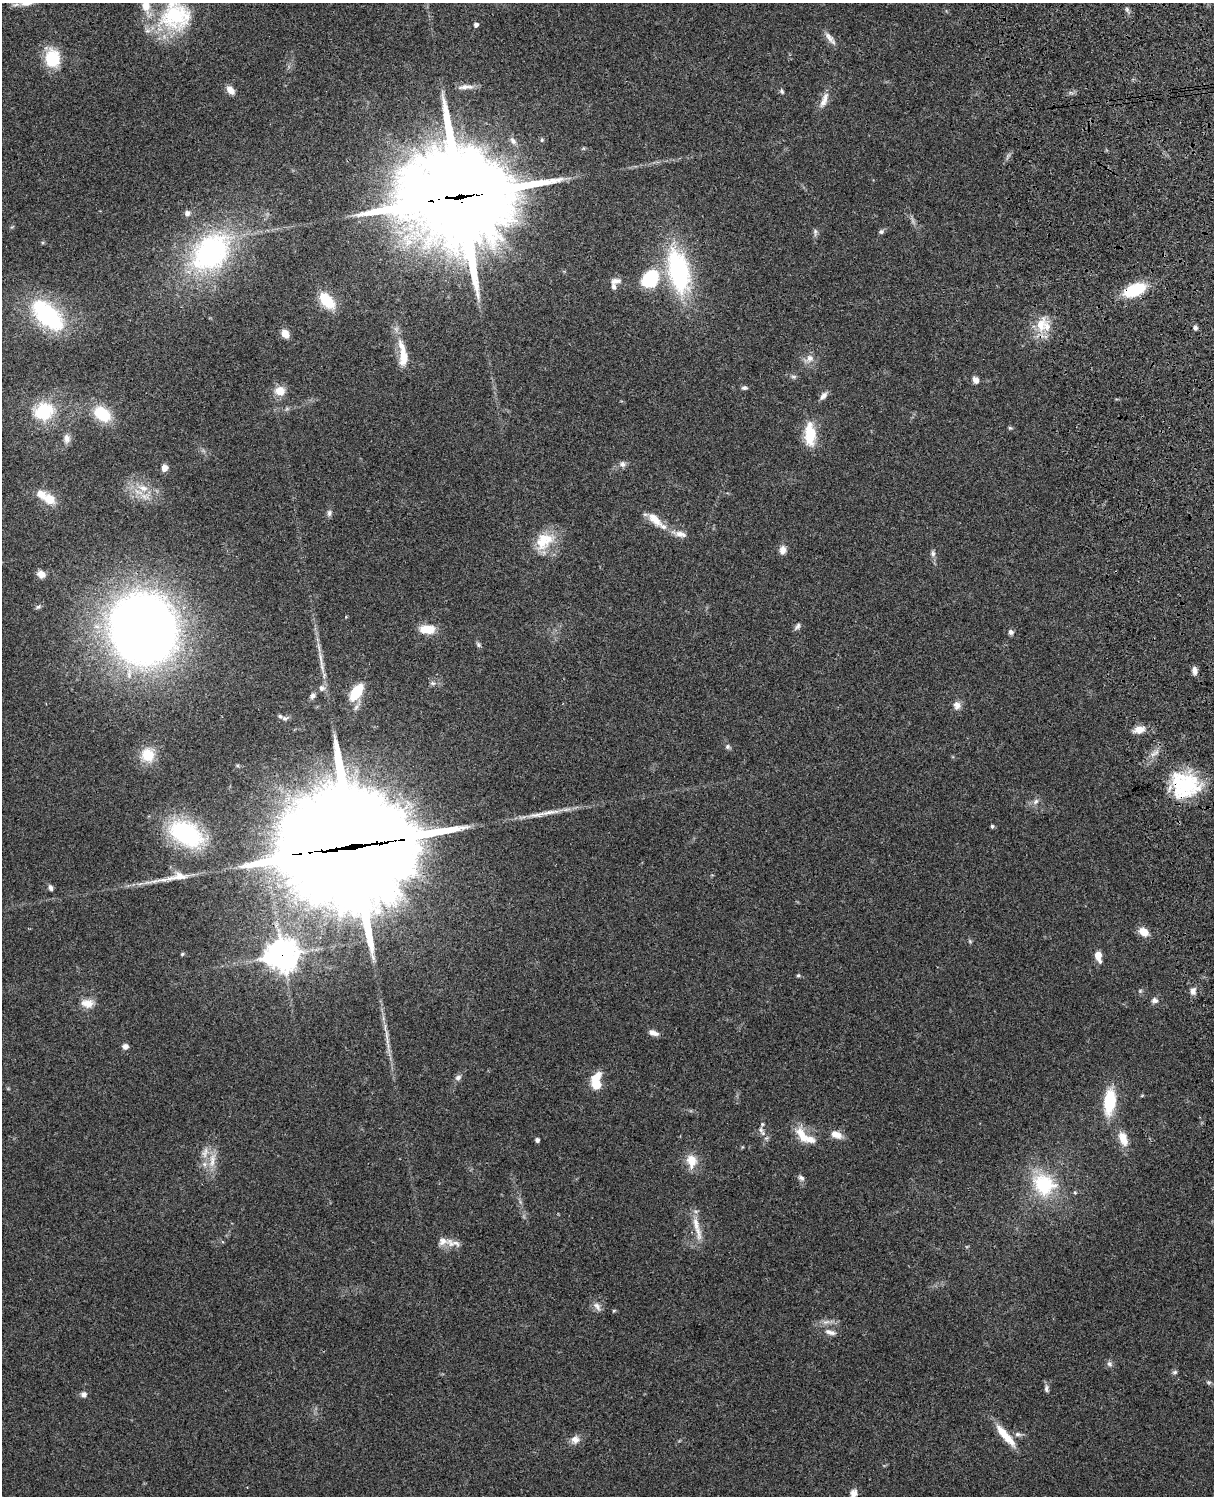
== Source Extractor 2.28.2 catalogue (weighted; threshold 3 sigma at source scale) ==
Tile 6 of 4 x 3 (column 2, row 2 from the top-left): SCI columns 1331-2542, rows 1659-3152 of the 5085 x 4924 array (HDU 1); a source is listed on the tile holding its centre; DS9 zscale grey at full resolution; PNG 1216 x 1498 px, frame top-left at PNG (2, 3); no overlay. Shown black and unused: <1% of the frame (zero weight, under 3 of 4 exposures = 6% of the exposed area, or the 3 px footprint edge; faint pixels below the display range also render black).
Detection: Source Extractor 2.28.2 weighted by HDU 2 'WHT'; one run over the whole footprint, this tile lists its part. Background 0.104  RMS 0.0065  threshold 0.0294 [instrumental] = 3 sigma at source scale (4.5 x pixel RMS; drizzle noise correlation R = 1.50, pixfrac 1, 0.05/0.05 arcsec/px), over >= 5 px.
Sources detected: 128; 1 inside a brighter object's white glare — not listed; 13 inside a brighter listed object's ellipse — not listed separately; the other 114 listed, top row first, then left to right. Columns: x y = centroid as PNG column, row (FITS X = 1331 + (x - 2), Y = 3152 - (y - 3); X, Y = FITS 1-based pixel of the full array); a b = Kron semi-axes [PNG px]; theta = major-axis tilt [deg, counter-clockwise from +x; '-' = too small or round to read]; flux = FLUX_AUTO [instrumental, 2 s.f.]
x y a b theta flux
27 3 20 8 10 6.4
1127 9 6 4 -89 1.2
176 16 47 41 20 60
476 25 4 4 - 2.3
830 38 21 7 -51 4
52 58 21 17 -85 23
465 87 23 6 2 4.3
230 90 10 7 -48 5
782 91 8 5 -59 1.2
824 100 24 8 68 6
513 141 12 7 -51 3
459 197 41 30 5 13000
187 213 7 7 - 2.5
815 232 11 5 90 1.7
881 232 7 6 - 1.4
210 252 46 36 46 120
678 271 43 19 -78 98
650 279 22 17 45 33
616 281 15 7 6 3.6
1135 290 22 10 22 32
327 301 15 9 -47 27
47 315 39 20 -43 75
1041 325 23 14 75 14
1195 328 5 4 - 2
285 334 8 6 -57 6.7
403 354 37 10 -83 15
810 358 10 9 - 4.5
793 376 9 4 0 1.4
976 380 8 7 - 3.3
744 388 8 5 2 1.4
280 391 13 11 -1 8
823 396 12 7 52 3
44 412 21 18 29 30
102 414 18 12 -35 26
1010 428 5 5 - 0.86
810 431 26 17 -67 15
67 439 13 8 -88 3.6
622 464 8 7 - 2.5
164 468 7 6 - 4.4
143 488 16 9 -16 8.3
49 499 14 11 -31 11
329 513 9 6 83 2
663 527 27 9 -28 9.4
544 541 28 20 44 19
783 550 10 8 85 4.2
933 554 8 7 - 1.9
41 574 8 6 -20 5.3
38 607 7 5 29 1.2
346 617 4 3 - 0.55
797 626 10 6 50 1.9
143 629 45 41 -73 880
427 629 15 9 -1 13
1011 632 7 6 - 2
478 645 8 5 -51 1.3
321 659 27 4 -81 5.9
1194 671 9 6 -86 3.3
433 683 7 5 -19 1.6
321 688 7 7 - 2.8
356 692 17 9 57 22
312 696 7 6 - 2.1
957 705 10 9 - 3.8
280 716 8 6 -37 1.8
1139 730 13 8 16 6.8
727 746 6 6 - 1.5
148 755 18 16 -59 13
1185 785 34 31 -17 48
1036 801 9 7 56 2.5
549 812 35 6 8 9
992 826 5 4 - 1.1
186 834 36 22 -30 80
354 846 54 34 6 24000
180 876 26 12 1 9.5
51 888 7 5 -70 1.9
1144 932 11 8 -34 7.5
182 954 5 4 - 0.82
282 955 12 11 - 720
1098 956 11 6 -78 7.3
798 975 5 4 - 0.89
1140 991 6 4 46 0.9
1193 991 9 7 88 3.1
1155 1000 8 7 - 2.4
87 1003 16 11 -3 7
653 1033 12 6 -18 3.6
386 1035 20 4 -87 4.2
125 1046 6 6 - 2.9
458 1077 9 7 34 2.2
596 1085 8 7 - 13
1142 1095 6 3 20 0.65
1110 1102 23 10 84 32
761 1130 8 6 -76 2.3
836 1134 14 8 -21 6.2
802 1136 23 10 -57 12
766 1138 7 4 32 1.2
1123 1138 20 10 -69 8.9
537 1140 4 4 - 2.1
205 1153 18 8 72 5.7
212 1160 25 8 80 8.8
691 1161 20 14 -84 9.4
801 1178 10 6 -33 2
1044 1184 30 25 -42 39
1075 1192 5 5 - 0.84
696 1224 33 8 -79 9.6
450 1243 15 8 -51 4.6
597 1306 15 7 -51 3.3
830 1332 16 7 -14 3.9
1109 1364 8 6 -41 1.9
1175 1372 7 5 16 1.3
1209 1382 6 4 18 0.96
1046 1388 10 6 -89 2
84 1395 8 7 - 2.5
1018 1434 10 6 -10 2.2
1005 1436 35 9 -49 13
575 1439 11 10 - 4.5
854 1493 12 9 79 4.3
Overlapping masked pixels (flux is a lower limit): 5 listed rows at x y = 459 197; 1135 290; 1185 785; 354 846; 282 955
Isophote crosses this tile's border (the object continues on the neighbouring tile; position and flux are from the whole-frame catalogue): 3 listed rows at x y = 27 3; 176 16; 854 1493